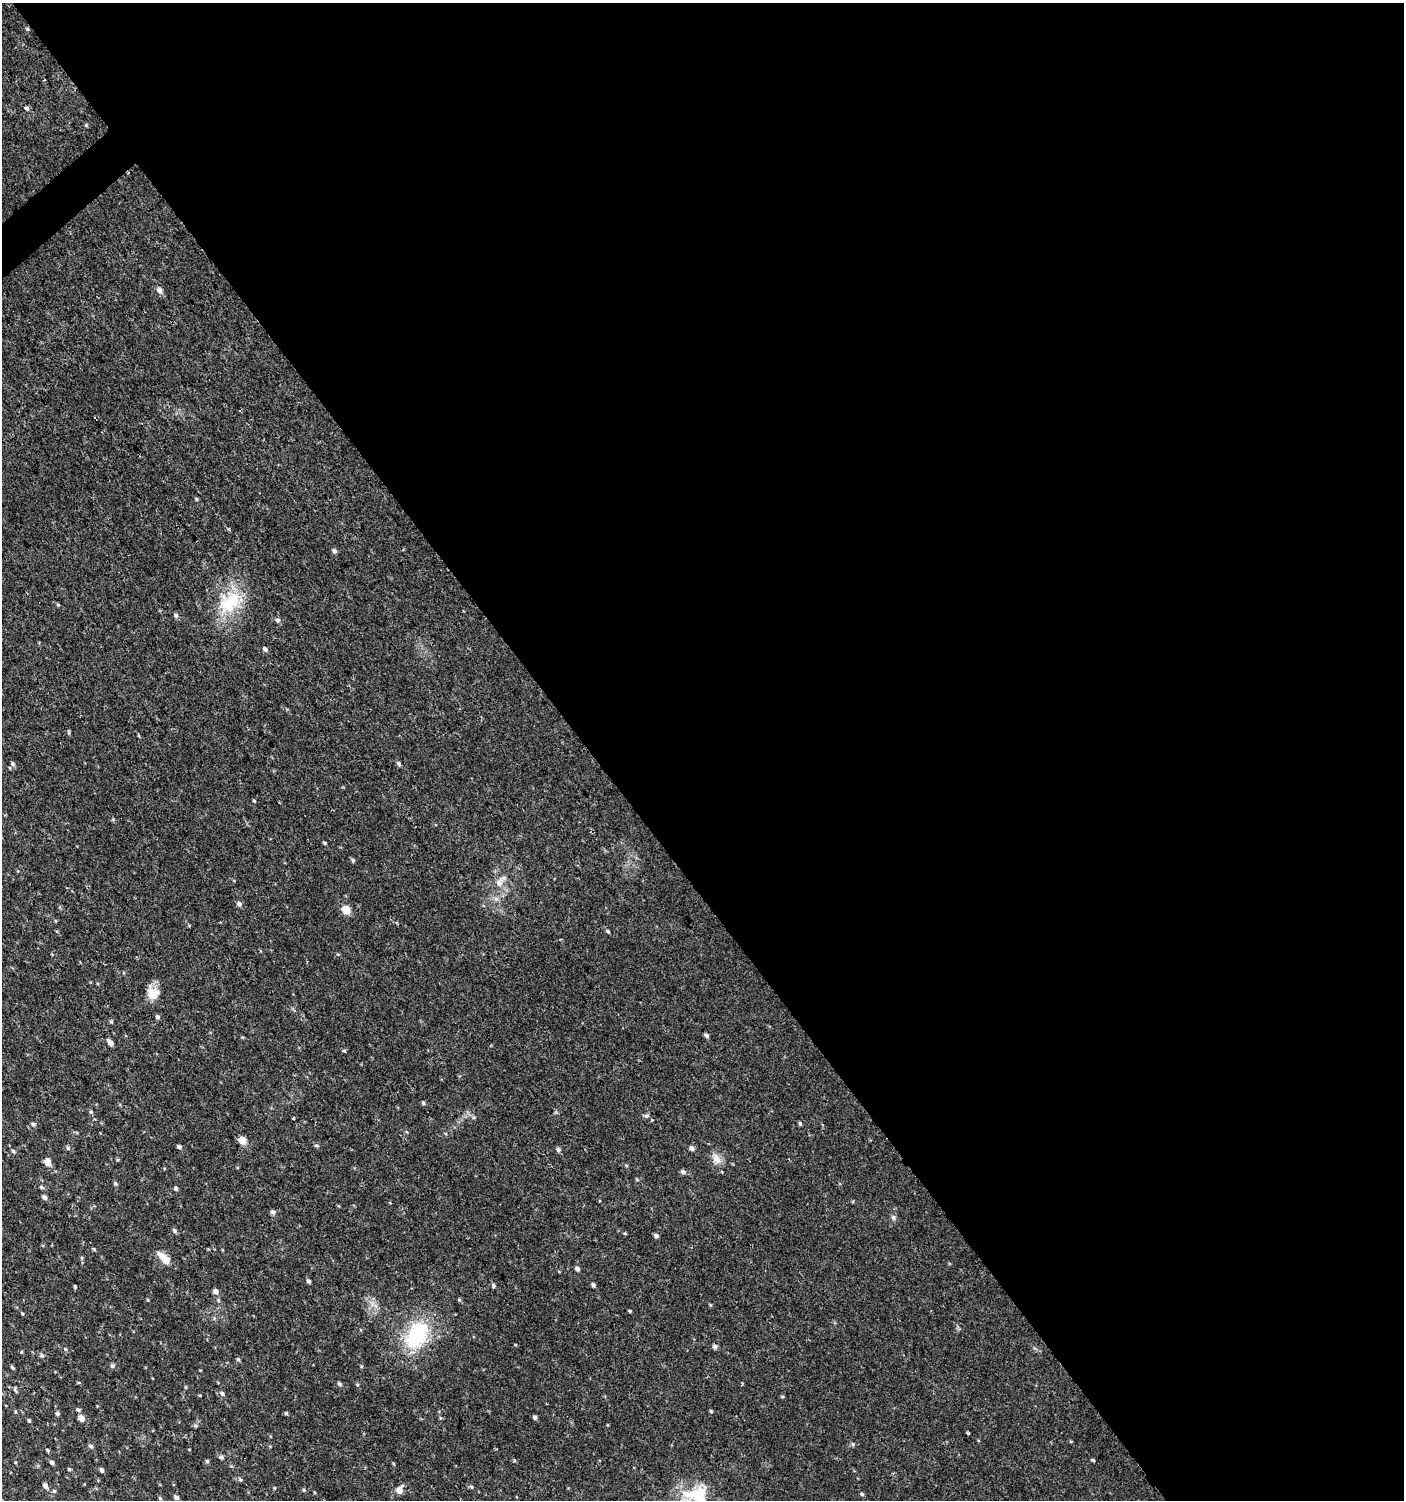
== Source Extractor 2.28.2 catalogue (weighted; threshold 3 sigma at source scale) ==
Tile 8 of 4 x 4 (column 4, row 2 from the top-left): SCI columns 4409-5810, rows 2999-4496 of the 5950 x 5999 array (HDU 1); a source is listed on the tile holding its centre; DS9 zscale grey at full resolution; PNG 1406 x 1502 px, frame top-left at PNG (2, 3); no overlay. Shown black and unused: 58% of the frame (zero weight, under 2 of 3 exposures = <1% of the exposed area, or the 3 px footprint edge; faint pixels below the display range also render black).
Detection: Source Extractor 2.28.2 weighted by HDU 2 'WHT'; one run over the whole footprint, this tile lists its part. Background 0.0134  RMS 0.0026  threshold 0.0116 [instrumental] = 3 sigma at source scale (4.5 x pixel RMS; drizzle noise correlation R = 1.50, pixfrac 1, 0.0396/0.0396 arcsec/px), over >= 5 px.
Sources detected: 104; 2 cosmic-ray / hot-pixel residue — not listed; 1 inside a brighter listed object's ellipse — not listed separately; the other 101 listed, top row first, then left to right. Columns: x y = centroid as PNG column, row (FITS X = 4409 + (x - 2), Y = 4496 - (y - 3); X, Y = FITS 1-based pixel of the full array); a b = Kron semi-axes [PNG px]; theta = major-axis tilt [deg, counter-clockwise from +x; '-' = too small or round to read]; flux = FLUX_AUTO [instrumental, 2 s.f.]
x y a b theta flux
27 29 5 3 - 0.28
26 108 5 4 - 0.54
159 290 8 6 -50 0.96
240 411 4 3 - 0.23
95 419 3 2 - 0.21
196 499 5 3 - 0.27
334 551 6 5 - 0.63
229 603 34 25 40 12
58 605 5 3 - 0.25
176 615 6 5 - 0.54
278 620 6 6 - 0.64
265 649 6 5 - 0.65
13 764 6 5 - 0.56
399 764 6 5 - 0.48
254 801 5 3 - 0.21
325 843 4 3 - 0.32
353 860 5 4 - 0.4
499 882 14 8 73 2
239 904 6 5 - 0.81
346 910 6 6 - 4.5
608 931 5 4 - 0.33
153 993 18 15 -63 3.3
158 1017 6 5 - 0.5
111 1022 6 4 -1 0.31
706 1035 6 4 -44 0.6
110 1043 6 4 -46 1.3
344 1051 5 3 - 0.3
423 1103 5 4 - 0.4
91 1112 5 4 - 0.33
647 1116 8 4 0 0.47
293 1119 3 3 - 1.2
800 1123 5 4 - 0.37
33 1124 5 5 - 0.39
242 1140 5 5 - 4.4
316 1146 6 3 -8 0.34
179 1147 5 4 - 0.56
68 1148 5 5 - 0.42
692 1148 5 5 - 0.91
558 1150 6 5 - 0.59
13 1151 6 3 -46 0.35
717 1158 17 8 -53 2.1
47 1162 6 5 - 3
683 1172 6 6 - 0.56
115 1184 6 5 - 0.39
42 1187 6 4 -28 0.49
176 1188 5 4 - 0.57
44 1197 6 5 - 0.77
273 1212 7 5 -22 0.63
893 1217 7 4 -19 0.45
175 1231 6 5 - 0.52
656 1236 5 4 - 0.76
94 1249 6 3 -45 0.27
166 1260 16 10 -51 2.3
577 1269 5 4 - 0.76
309 1281 5 4 - 0.47
493 1285 6 5 - 0.45
593 1285 5 4 - 0.56
75 1287 4 4 - 0.25
215 1291 6 5 - 1
218 1300 6 4 -72 0.32
629 1311 3 2 - 0.28
416 1335 39 25 59 18
715 1347 6 5 - 0.68
65 1349 6 4 -45 0.31
42 1355 6 5 - 0.42
238 1359 5 5 - 0.37
113 1366 7 5 -16 0.54
12 1368 6 3 -52 0.35
340 1384 6 4 -50 0.49
15 1390 8 4 -72 0.38
222 1393 6 6 - 0.62
782 1396 5 3 - 0.28
78 1410 5 4 - 0.49
711 1411 4 3 - 0.27
286 1413 4 4 - 0.36
57 1414 5 5 - 0.45
535 1417 5 4 - 0.62
81 1418 6 5 - 2.1
440 1418 6 4 -90 0.29
29 1421 5 3 - 0.34
195 1425 6 4 -19 0.35
968 1433 3 3 - 1.1
853 1444 5 5 - 0.38
91 1446 6 5 - 0.59
47 1450 5 3 - 0.35
221 1457 5 5 - 0.64
514 1460 5 3 - 0.23
1093 1460 6 3 -43 0.27
207 1461 5 5 - 0.43
52 1462 5 4 - 0.61
69 1469 4 4 - 0.33
102 1470 5 4 - 0.67
240 1480 6 5 - 0.42
45 1485 6 5 - 0.97
471 1487 6 4 -62 0.34
304 1490 5 3 - 0.28
399 1490 8 7 - 2
54 1491 5 4 - 0.35
862 1494 5 4 - 0.38
697 1495 28 22 -17 13
176 1497 5 4 - 0.79
Overlapping masked pixels (flux is a lower limit): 1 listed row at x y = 27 29
Isophote crosses this tile's border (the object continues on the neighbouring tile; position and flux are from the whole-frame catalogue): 1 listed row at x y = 697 1495